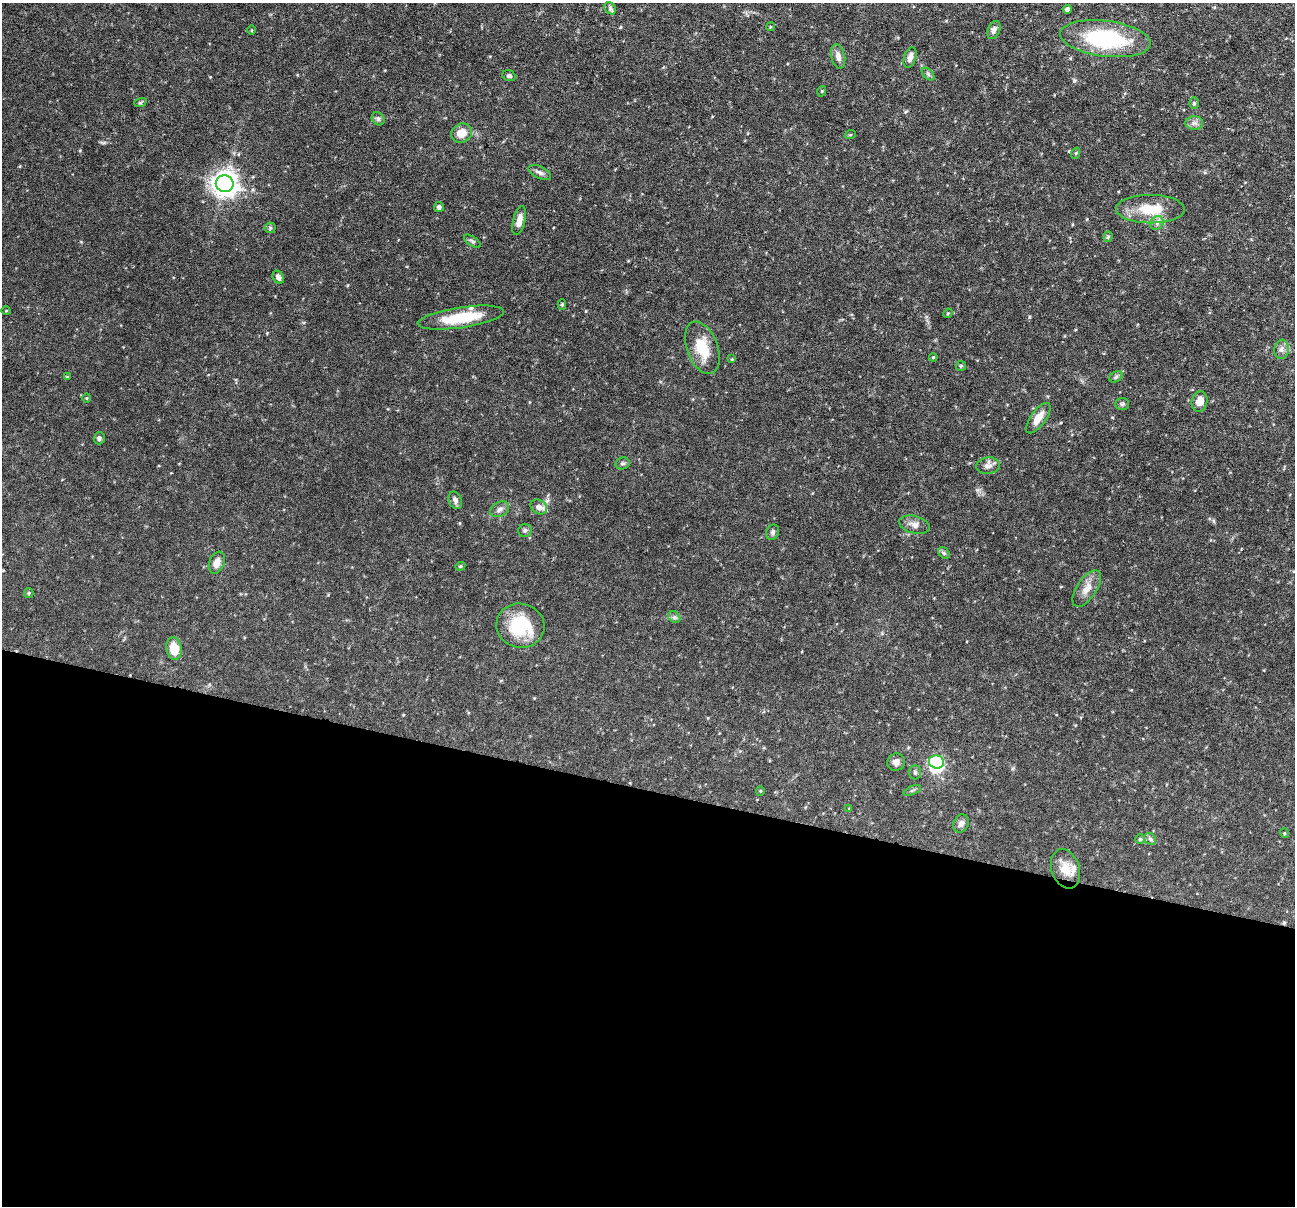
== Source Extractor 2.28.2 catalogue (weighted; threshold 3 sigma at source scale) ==
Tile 14 of 4 x 4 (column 2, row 4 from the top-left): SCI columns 1294-2586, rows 248-1451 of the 5173 x 5188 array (HDU 1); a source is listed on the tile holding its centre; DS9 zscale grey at full resolution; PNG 1297 x 1208 px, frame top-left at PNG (2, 3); each listed source drawn as its Kron ellipse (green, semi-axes under 4 px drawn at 4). Shown black and unused: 35% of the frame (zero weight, under 3 of 6 exposures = <1% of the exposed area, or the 3 px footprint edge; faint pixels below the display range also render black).
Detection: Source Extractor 2.28.2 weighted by HDU 2 'WHT'; one run over the whole footprint, this tile lists its part. Background 0.0644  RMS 0.0042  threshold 0.0171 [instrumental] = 3 sigma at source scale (4.09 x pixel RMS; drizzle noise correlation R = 1.36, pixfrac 0.8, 0.05/0.05 arcsec/px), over >= 5 px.
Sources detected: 75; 1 inside a brighter object's white glare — neither listed nor drawn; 3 inside a brighter listed object's ellipse — not listed separately; the other 71 listed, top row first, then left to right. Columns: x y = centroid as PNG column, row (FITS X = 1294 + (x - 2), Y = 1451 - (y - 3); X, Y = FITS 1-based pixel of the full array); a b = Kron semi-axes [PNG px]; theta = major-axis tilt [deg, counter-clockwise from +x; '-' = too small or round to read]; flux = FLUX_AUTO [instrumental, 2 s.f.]
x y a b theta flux
610 8 7 5 -50 0.85
1067 9 4 4 - 0.86
770 27 4 3 - 0.35
252 30 5 3 - 0.31
994 30 9 6 67 1.5
1105 39 45 18 -7 37
838 56 12 7 -78 2.2
910 57 11 6 73 2.3
928 74 7 4 -46 0.69
509 76 7 5 -22 0.73
822 91 5 3 - 0.34
140 102 6 4 19 0.52
1194 103 6 5 - 0.57
378 119 7 6 - 0.85
1194 123 8 7 - 1.5
462 133 10 9 - 5
850 135 6 3 18 0.35
1076 153 6 3 71 0.4
540 172 12 6 -26 1.4
225 184 9 8 - 350
439 207 5 4 - 0.94
1150 209 34 14 0 13
519 221 15 6 76 3.4
1157 223 7 6 - 1.3
270 228 6 5 - 0.7
1108 237 5 4 - 0.67
472 241 9 4 -33 0.8
278 277 7 5 -57 1.4
562 305 5 4 - 0.57
6 311 5 3 - 0.27
948 313 5 4 - 0.38
461 318 44 10 8 14
702 348 27 15 -69 10
1281 349 10 7 84 1.6
933 357 4 3 - 0.39
732 359 4 4 - 0.36
961 366 5 5 - 0.54
67 377 4 3 - 0.35
1116 377 7 5 31 0.78
86 398 5 3 - 0.3
1200 401 10 8 78 3.7
1122 404 7 5 2 0.71
1038 418 18 7 54 4.5
99 438 6 5 - 0.93
622 463 7 6 - 0.82
988 466 12 8 8 2.1
455 500 9 6 -67 1.4
539 507 9 7 -30 1.8
500 509 10 7 29 1.5
914 525 15 8 -15 2.4
525 530 7 6 - 0.98
773 532 8 6 66 0.97
944 553 6 5 - 0.68
217 563 11 7 68 3.2
460 566 5 4 - 0.45
1087 588 21 10 57 4
29 593 5 4 - 0.47
674 617 7 5 -45 0.81
520 626 24 22 -14 20
174 649 11 7 -80 6.5
896 762 9 8 - 1.7
936 762 7 6 - 40
915 772 7 5 89 0.78
912 790 9 3 21 0.54
760 791 4 4 - 0.37
849 809 4 4 - 0.31
961 823 9 7 65 1.8
1284 833 5 3 - 0.33
1140 839 5 5 - 0.47
1150 839 6 5 - 0.79
1066 869 20 14 -71 5.3
Unlisted compact peaks at least as high as the median listed source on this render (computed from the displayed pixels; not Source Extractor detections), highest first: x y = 1069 151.